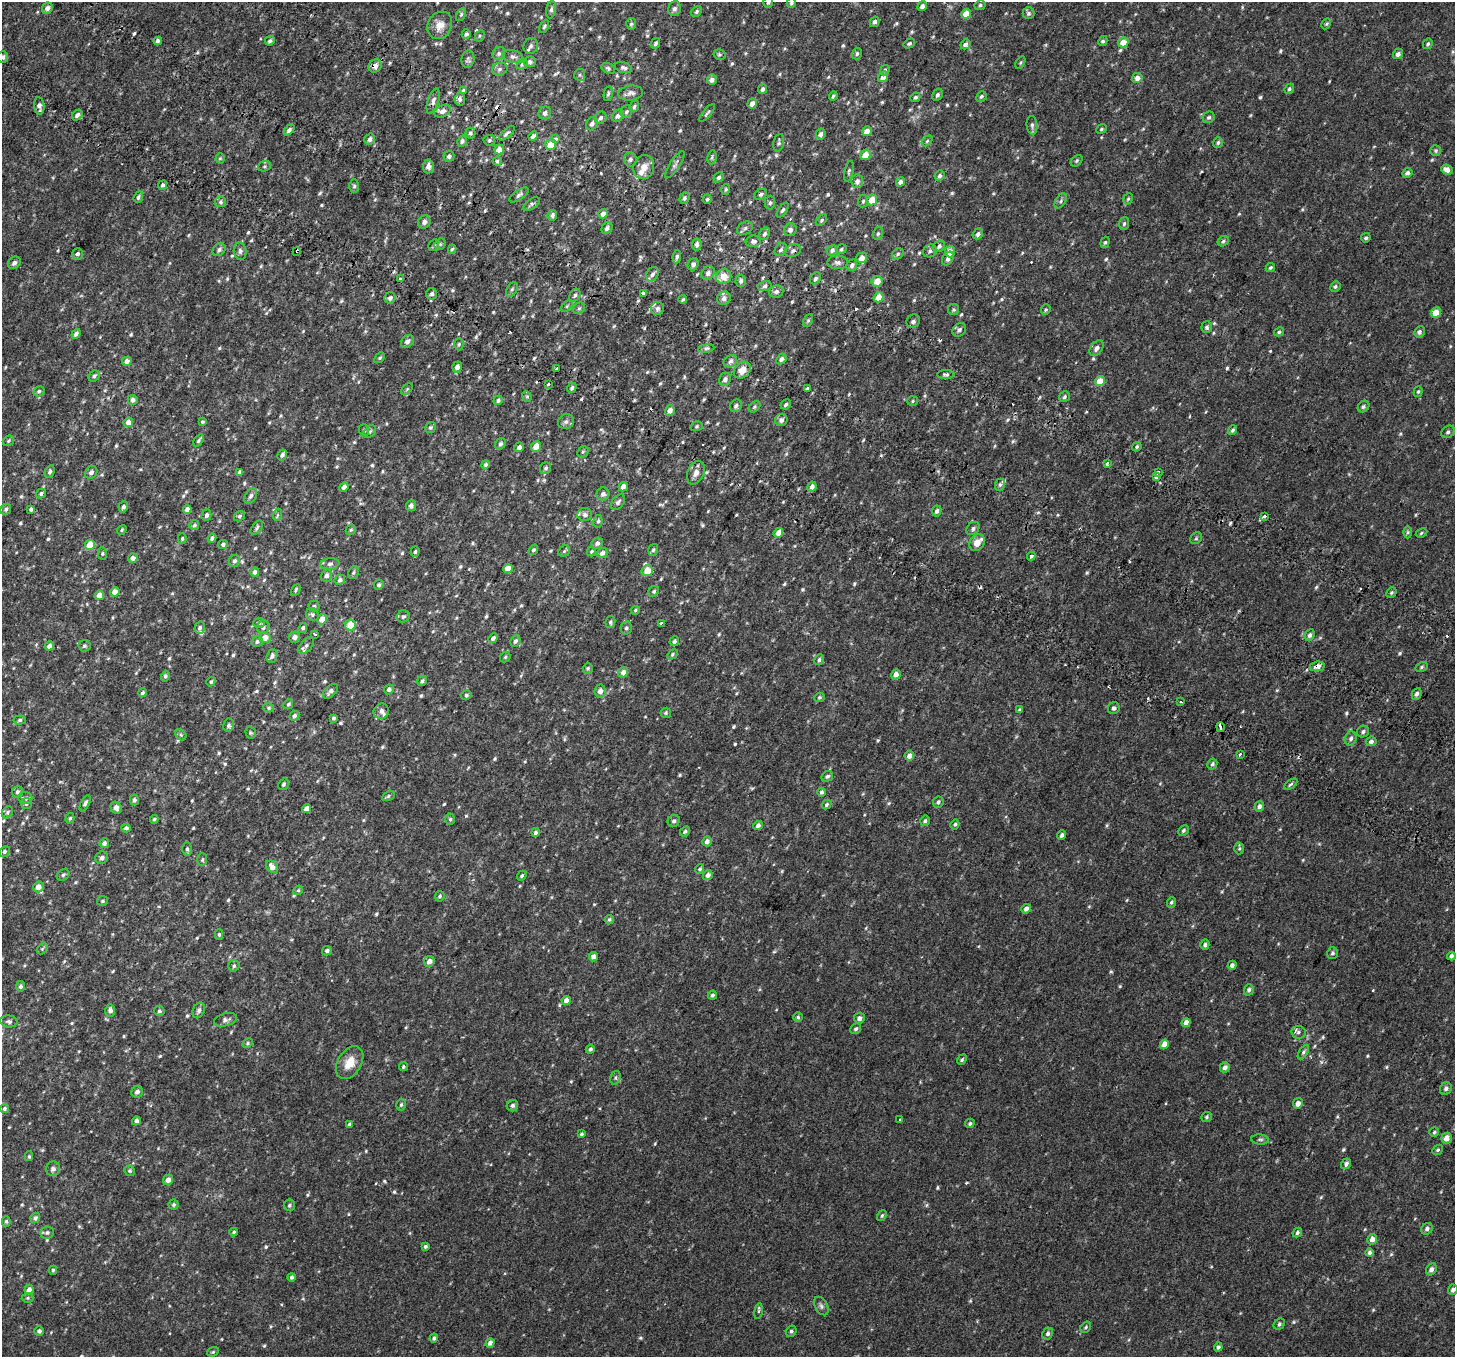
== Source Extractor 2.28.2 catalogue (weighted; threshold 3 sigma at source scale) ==
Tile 11 of 4 x 4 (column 3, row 3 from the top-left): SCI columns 2985-4437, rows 1666-3020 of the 5977 x 6104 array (HDU 1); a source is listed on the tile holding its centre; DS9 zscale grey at full resolution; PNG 1457 x 1359 px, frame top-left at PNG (2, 2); each listed source drawn as its Kron ellipse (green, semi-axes under 4 px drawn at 4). Shown black and unused: <1% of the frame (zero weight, under 2 of 3 exposures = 6% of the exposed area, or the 3 px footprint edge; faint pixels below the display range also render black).
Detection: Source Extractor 2.28.2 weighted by HDU 2 'WHT'; one run over the whole footprint, this tile lists its part. Background 0.0187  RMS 0.0068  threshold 0.0308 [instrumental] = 3 sigma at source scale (4.5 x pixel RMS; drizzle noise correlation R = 1.50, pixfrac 1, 0.0396/0.0396 arcsec/px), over >= 5 px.
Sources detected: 774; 13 cosmic-ray / hot-pixel residue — neither listed nor drawn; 13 inside a brighter listed object's ellipse — not listed separately; of the other 748, all 500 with FLUX_AUTO >= 0.909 (the completeness limit of this list) listed and drawn (248 fainter detections not listed), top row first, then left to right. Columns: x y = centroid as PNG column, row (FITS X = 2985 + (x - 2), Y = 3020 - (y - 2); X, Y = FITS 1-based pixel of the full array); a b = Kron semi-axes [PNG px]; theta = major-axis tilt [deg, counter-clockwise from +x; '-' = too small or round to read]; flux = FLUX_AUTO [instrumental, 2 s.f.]
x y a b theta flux
768 2 5 4 - 1
791 3 5 4 - 1
980 5 5 5 - 1.2
922 6 5 4 - 2.3
47 8 6 5 - 2.6
674 9 7 6 - 2.1
551 10 9 5 80 1.7
697 11 6 4 48 1.2
1029 13 6 6 - 1.4
461 14 7 4 63 1.1
966 14 5 4 - 7.5
875 22 5 4 - 1.6
631 24 6 5 - 1.1
1326 24 6 4 61 0.96
440 25 14 12 62 6.1
544 26 7 4 63 1.2
466 34 5 4 - 1.7
480 36 6 4 63 0.94
158 41 4 3 - 2
270 41 5 4 - 1.4
1103 41 5 4 - 1.2
1123 42 5 5 - 7.7
655 43 5 4 - 1.5
909 44 6 4 31 1.1
965 44 5 4 - 1.9
1428 44 5 4 - 1.2
531 46 8 7 - 2
499 53 7 6 - 1.4
857 54 6 5 - 1.2
1398 54 5 4 - 2.6
719 55 6 5 - 1.1
3 57 6 5 - 1.6
513 57 11 6 -15 2
468 59 9 6 82 1.5
530 62 6 5 - 1.8
1020 63 7 4 59 0.93
522 64 6 5 - 1.1
375 66 7 6 - 3.5
623 67 9 5 -16 1.8
608 68 7 5 -29 1.2
500 69 8 6 17 1.9
885 70 5 4 - 1.2
580 75 6 5 - 1.1
883 77 5 4 - 3.2
1137 78 5 5 - 3.8
712 80 5 5 - 2.4
763 89 5 4 - 1.8
1289 89 5 4 - 1.2
464 90 3 3 - 2.4
631 93 12 7 6 2.6
608 94 8 4 79 1.2
937 95 6 4 59 1.5
833 96 5 3 - 1
981 96 5 5 - 1.3
915 97 5 4 - 1.2
460 99 6 5 - 1.8
433 101 13 5 72 2.5
752 103 5 4 - 3.6
39 106 8 5 -85 2.8
634 106 6 4 59 1.3
442 111 8 5 24 2.8
626 112 7 5 63 1.5
545 113 6 6 - 2.2
707 113 11 3 50 1
77 115 6 4 50 2
618 116 7 5 49 2.7
1209 117 6 5 - 1.4
601 118 6 5 - 1.6
592 124 7 5 55 2.6
1032 125 9 5 -85 1.7
1102 129 6 4 41 0.95
289 130 6 4 46 1.9
867 131 5 4 - 4.5
470 133 5 5 - 1.5
507 133 9 3 42 1.5
821 134 5 4 - 2.5
533 136 5 4 - 2.8
556 138 3 3 - 4.8
370 139 5 5 - 2.5
489 140 6 5 - 1.2
462 141 6 4 62 1.4
927 141 6 4 45 0.95
1218 142 5 4 - 1.2
779 143 9 5 78 1.3
551 144 5 5 - 9.5
499 149 5 4 - 5.1
1436 150 5 5 - 1.1
865 155 5 5 - 8
449 156 5 5 - 1.8
712 157 7 4 80 1.1
220 158 5 4 - 0.91
630 159 7 6 - 1.6
497 161 4 4 - 0.92
1077 161 7 4 43 1.1
675 165 16 5 57 2
264 166 6 5 - 0.97
428 166 7 5 85 3.1
644 167 12 10 69 5.6
1447 169 6 5 - 3.5
849 171 10 4 77 1.3
1407 173 5 4 - 2.1
940 176 5 5 - 1.6
719 177 5 4 - 1.4
857 181 7 6 - 2.7
900 182 5 4 - 2.3
163 185 5 4 - 1.5
354 186 7 5 90 1.2
726 189 5 4 - 0.96
761 194 7 5 33 1.3
519 195 11 5 34 1.8
138 197 6 4 70 1.4
684 198 6 5 - 1.4
707 199 5 4 - 1
1128 199 6 4 66 0.95
872 200 5 5 - 9.9
863 201 6 5 - 1.1
1061 201 8 5 59 1.4
221 202 6 5 - 1.5
770 203 7 5 89 1.3
531 204 9 5 34 1.4
783 210 8 4 55 1.3
603 214 5 4 - 3.2
552 215 5 5 - 1.9
821 220 7 4 47 0.99
424 222 6 6 - 2.4
1124 223 6 5 - 1.2
607 228 6 5 - 2
745 228 8 6 30 2
790 230 6 6 - 2.2
878 233 7 5 73 1.4
764 234 7 5 57 1.6
978 234 6 5 - 1.8
1366 238 5 4 - 1.2
753 241 8 5 9 1.8
1223 241 6 5 - 1.2
1105 242 6 4 70 0.98
440 244 6 5 - 1
434 245 6 5 - 1.3
697 245 6 4 82 2.1
939 246 6 5 - 1.8
452 249 4 4 - 0.98
841 249 5 4 - 1.1
219 250 7 5 46 2.1
781 250 7 5 51 1.5
832 250 5 5 - 1.7
240 251 9 6 -84 1.9
297 251 4 3 - 2.7
793 251 8 6 23 1.9
930 251 7 6 - 1.5
950 252 6 5 - 5.5
77 254 6 5 - 1.9
898 254 6 5 - 1.2
677 257 7 4 83 1.5
862 258 5 5 - 4.4
948 258 7 5 57 2.3
838 262 10 7 -1 2.5
14 263 7 5 43 1.9
693 264 6 5 - 2.2
852 265 6 5 - 2.1
1270 268 5 4 - 1.1
708 273 7 6 - 2.6
652 274 7 6 - 2.3
724 277 8 7 - 7.3
816 278 6 5 - 1.4
401 279 3 3 - 1.2
741 281 6 5 - 1.9
877 281 6 5 - 7.1
765 286 7 5 17 1.4
1335 287 5 4 - 1.1
512 289 8 5 62 1.3
776 291 7 6 - 2
643 293 3 3 - 5.7
432 294 6 5 - 1.6
575 295 7 5 59 1.4
878 297 5 4 - 8.4
390 298 6 5 - 2.4
724 298 7 6 - 3.1
683 300 4 3 - 0.93
567 306 7 4 46 0.94
579 308 6 5 - 1.3
657 308 6 6 - 1.7
954 310 5 5 - 1.1
1046 310 5 4 - 0.91
1436 312 5 5 - 7.9
808 320 7 4 63 0.96
913 321 7 6 - 2.6
1207 327 6 5 - 1.5
959 330 7 6 - 1.9
1279 332 5 4 - 1.1
1419 332 6 5 - 1.7
76 334 5 4 - 2
407 341 7 5 44 2.5
459 344 6 4 89 0.95
706 348 8 4 8 1.3
1097 348 9 6 53 2.4
380 358 6 4 48 0.95
781 359 6 4 48 1.8
127 361 5 4 - 2.7
730 361 7 5 33 2.1
457 367 5 5 - 3.4
556 368 3 2 - 1.7
742 370 9 7 44 5.9
946 375 9 4 0 1.4
94 376 6 5 - 1.3
725 379 7 5 65 2
1100 381 5 4 - 11
548 385 3 3 - 3.5
572 388 5 4 - 1.2
407 389 7 4 46 0.91
808 389 3 3 - 16
39 391 6 5 - 1.3
1418 392 5 4 - 0.92
527 396 5 4 - 0.94
1064 397 6 5 - 1.4
133 400 5 5 - 2.3
498 400 5 4 - 1.5
913 401 5 5 - 0.92
786 404 5 4 - 1.1
736 406 7 5 58 1.7
1363 406 6 5 - 1.5
755 407 6 4 43 1
670 410 5 4 - 3.1
781 420 6 6 - 1.9
128 422 5 4 - 4.1
202 422 4 4 - 0.97
566 422 8 7 - 2.2
697 426 6 5 - 0.99
431 427 6 5 - 1.2
364 430 6 5 - 0.96
1233 430 5 3 - 1.3
370 432 7 5 48 1.2
1448 432 7 5 32 1.5
199 440 6 4 52 1.2
8 441 6 5 - 0.96
500 444 6 5 - 1.8
536 446 5 5 - 5.2
519 447 5 4 - 2
1137 447 5 4 - 1.1
583 452 6 5 - 0.92
282 455 6 4 60 1.8
1107 464 3 3 - 3
485 465 5 4 - 1.5
546 468 6 5 - 1.2
50 472 6 4 64 1.3
91 472 7 5 46 2.2
240 472 4 4 - 2.3
1158 472 3 3 - 1.5
696 473 12 8 66 3.8
1156 476 3 3 - 6.7
1000 485 6 5 - 1.3
344 487 5 4 - 2.3
623 487 5 4 - 3.7
812 487 5 4 - 2.6
41 493 5 4 - 1.3
603 494 6 6 - 2
251 496 8 5 58 1.8
618 502 9 5 51 1.7
411 506 5 5 - 2.4
123 507 5 4 - 1.9
6 509 6 5 - 1.4
31 509 4 3 - 1.8
187 509 4 4 - 3.3
937 511 5 4 - 1.6
206 515 6 5 - 1.7
277 515 6 4 71 0.95
585 515 7 6 - 1.9
239 516 6 5 - 1.1
1264 516 3 3 - 7.8
598 521 6 4 79 1.1
194 525 5 4 - 1.1
257 528 8 4 55 1.3
973 529 7 5 45 1.7
122 530 5 4 - 0.95
351 530 5 4 - 0.99
1408 532 6 4 89 1
778 533 5 4 - 4
1421 533 6 4 29 1
182 538 5 4 - 0.94
212 538 4 4 - 1.6
1196 538 6 5 - 1.1
597 543 6 5 - 2.2
977 543 9 7 53 5.6
223 544 5 4 - 1.4
90 545 5 5 - 12
533 550 5 4 - 1.3
653 550 6 4 71 1.1
564 551 6 5 - 1
591 551 5 4 - 0.96
415 552 5 4 - 0.92
102 553 6 4 89 0.98
602 553 5 5 - 2.7
1031 556 4 3 - 2.2
133 558 5 4 - 3
234 561 6 5 - 1.7
330 564 9 5 8 2
508 569 5 4 - 6.8
647 571 6 5 - 9
255 572 4 4 - 2.2
353 572 6 5 - 1.2
326 576 6 5 - 2.4
340 580 5 5 - 1.9
379 585 5 5 - 1.3
296 590 6 3 60 0.93
654 591 6 5 - 1.2
115 592 5 4 - 5
1391 592 5 4 - 1
99 595 4 4 - 6.1
314 606 5 5 - 1
635 610 5 4 - 0.92
312 614 7 6 - 1.5
403 616 6 6 - 1.3
322 619 5 5 - 5.6
610 622 6 5 - 1.2
259 623 6 5 - 1.1
661 623 3 3 - 3.5
350 625 5 5 - 10
263 627 7 6 - 2
200 628 6 5 - 1.7
303 628 5 4 - 1.2
626 628 6 5 - 1.3
315 634 3 3 - 5.1
1310 635 6 4 65 2
294 637 5 5 - 2.7
265 638 6 5 - 4.9
493 638 5 4 - 1.7
257 641 6 5 - 1.7
515 641 6 4 62 1.7
674 641 5 4 - 1.5
49 646 5 4 - 2.5
84 646 6 6 - 1.1
306 646 10 5 48 1.8
672 654 6 4 46 1
272 656 7 5 69 2
505 657 6 4 47 1
819 660 5 4 - 1.2
1317 666 7 5 11 4.7
1422 667 6 4 28 1
588 668 5 5 - 1
623 672 5 5 - 3.2
896 674 5 4 - 3.6
165 676 5 4 - 1.3
422 681 5 4 - 1.3
211 682 5 4 - 1
389 689 5 4 - 1.5
330 691 9 5 42 2.5
600 691 6 5 - 3.1
142 693 4 3 - 1.2
1417 694 6 4 64 1.8
466 695 5 4 - 1.1
819 697 5 4 - 0.94
1180 701 3 3 - 1.7
288 704 5 4 - 1.1
269 708 5 4 - 1
1114 708 6 5 - 1.7
1020 710 4 3 - 1.3
381 711 8 7 - 2.4
666 713 5 5 - 1.1
294 716 5 4 - 1.6
333 718 4 3 - 1.1
20 720 6 4 6 1.2
228 725 6 5 - 1.4
1220 727 5 3 - 4.6
1363 732 6 5 - 1.5
251 733 6 5 - 0.95
181 735 6 4 -45 1
1351 738 7 6 - 1.8
1371 741 5 4 - 2.1
1240 754 3 3 - 3.9
909 756 5 4 - 3.4
1212 764 5 4 - 1.5
827 776 6 5 - 1.6
284 784 6 4 59 1.2
1291 784 7 3 35 1
17 792 6 5 - 1.5
821 792 4 4 - 1.6
388 796 7 4 29 1.1
25 798 7 5 -5 1.9
134 800 5 4 - 1.5
938 802 6 5 - 1.6
85 803 9 4 63 1.4
26 804 5 5 - 1.1
827 805 5 4 - 1.3
1259 806 5 4 - 2.2
116 807 6 5 - 3.4
307 809 4 4 - 5.2
7 812 6 5 - 1.2
70 818 5 4 - 0.99
154 819 4 4 - 1.1
450 819 5 5 - 1.1
674 821 6 6 - 1.6
925 821 5 4 - 1.3
955 824 5 4 - 1.1
758 825 5 4 - 2.3
126 828 4 4 - 1.9
685 831 5 4 - 1.2
1183 831 6 4 45 1.2
536 832 4 4 - 1.5
1062 835 5 3 - 1.5
707 841 5 4 - 2.3
104 843 5 4 - 2.2
187 849 6 5 - 1.3
1239 849 6 5 - 0.98
4 852 6 5 - 1.3
102 858 6 6 - 2.2
202 860 6 5 - 1.1
272 867 7 5 -50 4
700 869 5 3 - 1.1
63 875 6 5 - 1.1
708 875 5 4 - 2.3
522 876 5 4 - 1.1
38 887 5 5 - 5
298 890 5 4 - 0.93
440 896 5 4 - 1.2
103 901 5 5 - 1.1
1171 902 5 4 - 1.1
1026 909 5 4 - 2.8
609 920 5 4 - 1.1
219 935 5 4 - 0.93
1205 945 5 4 - 1.2
42 949 6 4 45 1.1
327 951 5 4 - 1.8
1333 953 6 5 - 1.4
1451 956 4 3 - 1.8
594 957 5 4 - 3.3
429 961 5 5 - 4
1232 965 4 4 - 2
234 966 5 5 - 1.2
21 986 5 4 - 1.7
1249 990 6 5 - 1.5
712 995 4 4 - 1.2
566 1000 4 4 - 3.7
110 1010 6 5 - 2.1
199 1010 8 5 66 1.9
159 1011 5 5 - 1.3
798 1017 4 4 - 0.94
859 1018 5 5 - 2.6
226 1020 12 6 15 2.5
9 1021 9 6 -7 1.7
1186 1023 4 4 - 4.7
856 1029 6 5 - 1.3
1298 1032 7 6 - 2
247 1043 5 4 - 0.91
1164 1044 5 4 - 6.6
590 1049 5 4 - 1.5
1303 1052 8 4 56 1.3
962 1060 5 4 - 1.1
350 1063 18 12 59 9.1
403 1067 4 4 - 1.1
1225 1067 5 5 - 2.5
615 1078 7 5 74 1.2
1446 1089 6 5 - 1.9
137 1092 6 5 - 2.7
1298 1103 5 4 - 3.3
401 1105 6 4 74 1.1
512 1106 6 5 - 1.8
4 1109 4 4 - 1.4
1207 1117 5 5 - 1.1
900 1120 3 3 - 0.96
136 1121 4 4 - 2.1
970 1123 5 4 - 1.1
349 1124 4 3 - 1.4
1434 1132 5 4 - 0.99
581 1134 4 3 - 1
1447 1138 5 5 - 4.6
1260 1139 9 5 -5 1.3
1438 1150 6 4 40 1
29 1156 5 4 - 0.94
1346 1164 5 5 - 1.7
53 1169 7 7 - 2.3
130 1171 5 5 - 1.1
168 1180 5 4 - 3.8
174 1205 5 5 - 1.1
289 1205 5 5 - 1.3
882 1216 6 4 51 1.1
35 1218 5 5 - 1.9
6 1221 5 4 - 1
1427 1229 6 5 - 2
234 1232 4 3 - 1
47 1233 7 6 - 1.5
1297 1233 5 4 - 1.3
1372 1239 5 5 - 4.5
425 1246 4 3 - 1.4
1370 1253 4 4 - 1.9
1431 1269 6 5 - 2.5
53 1270 4 4 - 0.93
292 1277 4 4 - 1.8
29 1290 5 4 - 4.4
1453 1290 5 4 - 2.2
28 1298 6 5 - 1
821 1306 10 6 -62 1.9
758 1311 8 4 80 0.97
1279 1324 6 5 - 1.4
1086 1327 6 5 - 1
39 1331 5 5 - 1.9
791 1331 6 5 - 1.2
1048 1333 6 5 - 1.8
434 1338 4 4 - 1.5
490 1343 5 4 - 2.8
1218 1347 4 4 - 1.3
213 1352 6 4 21 0.91
Overlapping masked pixels (flux is a lower limit): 6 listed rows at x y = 375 66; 297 251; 793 251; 913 321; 808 389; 1317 666
Isophote crosses this tile's border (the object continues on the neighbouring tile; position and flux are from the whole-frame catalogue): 4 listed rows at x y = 768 2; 791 3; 3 57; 1453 1290